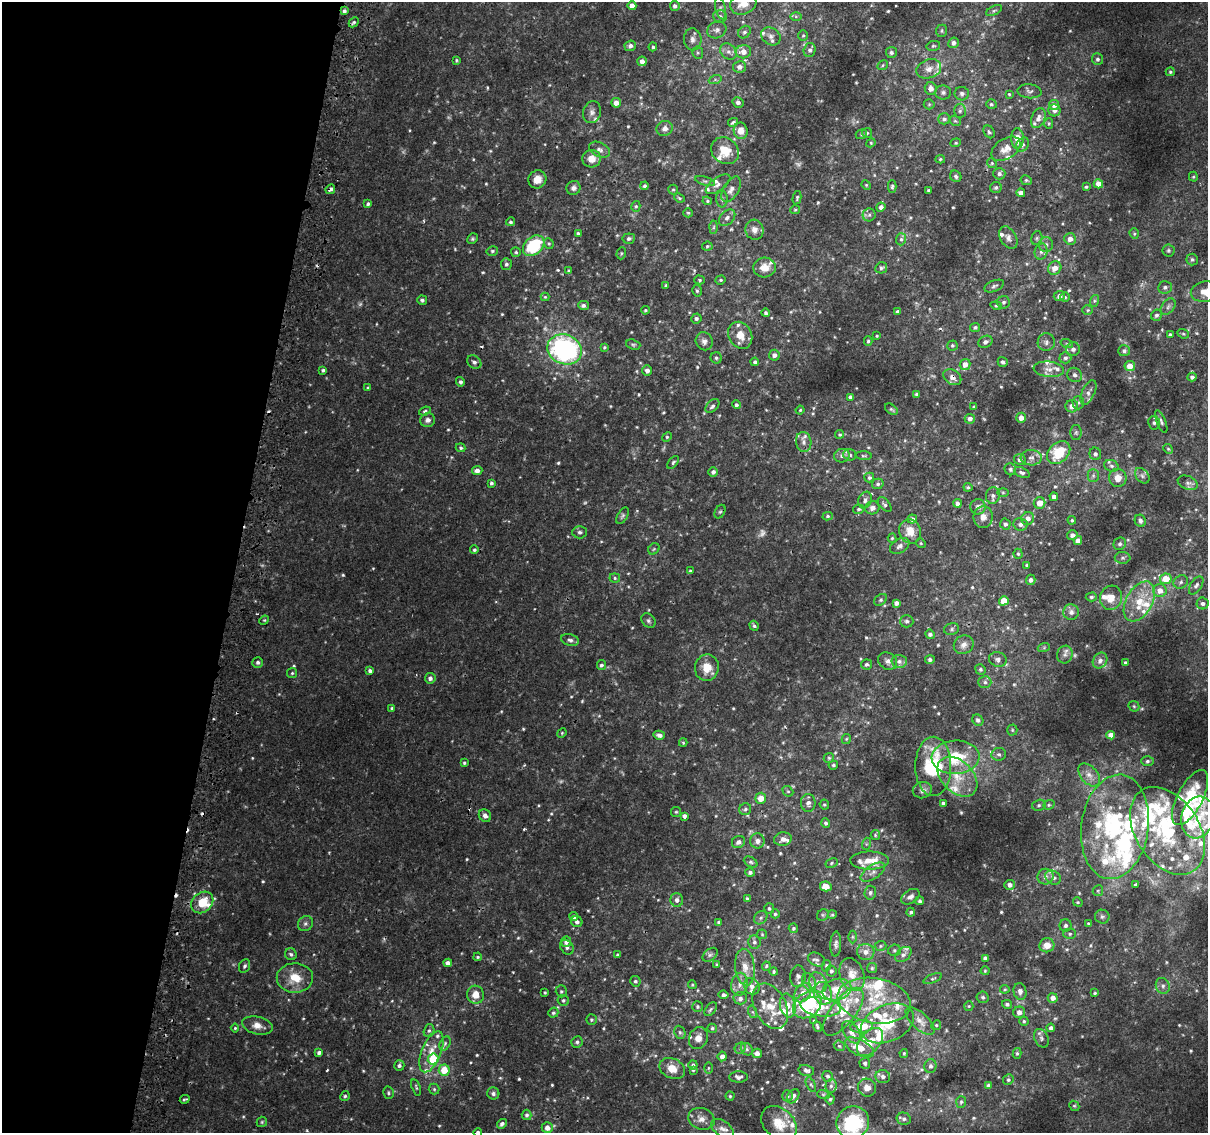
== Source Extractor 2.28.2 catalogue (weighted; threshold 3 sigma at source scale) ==
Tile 9 of 4 x 4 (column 1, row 3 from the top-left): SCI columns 46-1251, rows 1438-2568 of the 4924 x 5194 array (HDU 1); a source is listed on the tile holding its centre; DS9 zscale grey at full resolution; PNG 1210 x 1135 px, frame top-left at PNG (2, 2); each listed source drawn as its Kron ellipse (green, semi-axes under 4 px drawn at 4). Shown black and unused: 19% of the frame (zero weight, under 2 of 3 exposures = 5% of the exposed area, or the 3 px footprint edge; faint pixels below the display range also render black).
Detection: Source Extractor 2.28.2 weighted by HDU 2 'WHT'; one run over the whole footprint, this tile lists its part. Background 0.00749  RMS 0.0022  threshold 0.00976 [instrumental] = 3 sigma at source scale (4.5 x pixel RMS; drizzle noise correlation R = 1.50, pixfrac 1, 0.0396/0.0396 arcsec/px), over >= 5 px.
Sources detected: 757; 20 too faint to see at this stretch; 9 cosmic-ray / hot-pixel residue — neither listed nor drawn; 94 inside a brighter listed object's ellipse — not listed separately; of the other 634, all 500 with FLUX_AUTO >= 0.243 (the completeness limit of this list) listed and drawn (134 fainter detections not listed), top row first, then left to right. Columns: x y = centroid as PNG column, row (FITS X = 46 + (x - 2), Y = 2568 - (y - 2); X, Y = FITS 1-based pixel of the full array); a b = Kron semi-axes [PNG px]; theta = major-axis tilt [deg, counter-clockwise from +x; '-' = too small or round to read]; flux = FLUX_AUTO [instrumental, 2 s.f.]
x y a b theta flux
743 3 13 11 27 3.1
632 6 4 4 - 1.6
675 6 5 5 - 0.61
721 9 11 5 -78 0.6
344 11 4 4 - 0.6
994 11 8 4 27 0.4
796 16 6 4 0 0.34
720 17 7 6 - 0.69
354 22 5 3 - 0.38
717 30 10 8 27 0.93
942 31 6 5 - 0.36
744 32 7 5 46 0.58
803 35 5 5 - 0.32
771 36 10 8 -34 0.98
693 39 11 9 -86 1.1
954 43 5 5 - 0.77
630 46 6 5 - 0.8
933 46 7 5 14 0.36
653 47 4 3 - 0.35
810 50 7 6 - 0.68
728 51 9 7 -43 0.89
743 52 8 6 10 1.8
891 52 5 5 - 0.56
698 53 6 5 - 0.36
1097 59 6 5 - 0.52
456 60 3 3 - 0.25
642 61 5 4 - 1.1
883 65 5 4 - 0.27
739 67 6 6 - 1.1
929 69 13 9 19 1.6
1170 72 4 4 - 0.32
715 80 6 4 19 0.35
931 88 6 6 - 1.3
1029 91 12 7 -5 0.72
943 92 8 7 - 0.64
962 94 7 6 - 0.66
1009 94 4 4 - 0.26
738 102 5 5 - 0.68
616 103 5 4 - 1.5
929 104 5 5 - 0.31
991 104 5 4 - 0.34
1054 105 5 5 - 1
1054 110 6 6 - 0.87
960 111 7 6 - 0.53
592 112 11 9 73 1
1038 118 10 6 68 1.2
944 119 6 5 - 0.52
955 121 6 5 - 0.3
733 122 5 4 - 0.44
1049 123 5 4 - 0.3
665 128 8 7 - 0.99
741 131 8 7 - 2
989 132 7 5 -56 0.4
867 133 5 5 - 0.32
861 134 6 4 23 0.34
1017 138 10 6 -89 2.4
871 143 5 4 - 0.25
956 143 5 4 - 0.27
1023 145 8 6 57 0.6
1006 149 16 10 33 2.1
599 150 11 7 -26 0.91
725 151 14 12 -39 4.1
591 159 9 9 - 2.1
940 159 5 4 - 0.29
992 163 5 4 - 0.3
999 174 6 5 - 0.7
956 176 6 5 - 0.42
1193 177 5 4 - 0.29
537 179 9 8 - 2.1
1026 180 6 4 -26 0.33
705 181 10 4 -17 0.48
718 184 14 6 36 0.97
1098 184 5 4 - 1.7
866 185 5 4 - 0.27
645 186 4 4 - 0.44
892 186 6 4 88 0.39
1086 187 4 4 - 0.26
573 188 7 7 - 0.77
996 188 5 5 - 0.43
330 189 5 4 - 0.61
731 189 14 7 60 1.3
673 190 5 4 - 0.28
928 190 3 3 - 0.27
1021 193 4 4 - 1.1
679 198 5 4 - 0.3
797 198 7 4 78 0.34
722 199 8 6 -89 0.6
707 201 5 4 - 0.24
368 204 4 3 - 0.43
636 206 5 4 - 0.3
881 207 4 4 - 0.87
795 210 5 4 - 0.25
688 213 4 4 - 0.28
869 215 6 6 - 0.52
727 218 10 6 46 0.81
510 222 4 4 - 0.38
713 227 6 4 88 0.37
754 230 10 9 - 1.4
578 234 4 4 - 0.4
1134 234 5 4 - 0.28
1008 238 12 8 -59 1
1037 238 7 5 78 0.42
472 239 5 5 - 0.36
629 239 6 5 - 0.55
901 239 6 5 - 0.48
1070 239 6 5 - 1.5
549 243 6 4 -69 0.31
1046 245 7 7 - 0.78
534 246 12 8 42 12
707 246 5 4 - 0.34
1168 250 6 6 - 0.37
492 251 6 4 15 0.42
516 252 5 5 - 0.36
1041 252 8 6 75 0.81
621 253 6 4 71 0.27
1192 259 6 5 - 0.45
506 264 6 5 - 0.48
764 267 11 10 - 2.5
881 268 6 5 - 0.48
1055 268 7 6 - 1.8
569 271 4 3 - 0.37
700 280 5 4 - 0.27
721 280 5 4 - 0.3
666 286 3 3 - 0.34
994 286 10 5 22 0.56
1165 287 7 6 - 0.62
697 291 6 4 -74 0.32
1205 291 14 10 11 3
1059 296 5 5 - 1
545 297 4 4 - 0.25
1065 297 5 4 - 0.34
422 300 5 4 - 0.44
1094 301 6 4 72 0.33
1004 302 6 6 - 0.51
583 305 5 4 - 0.59
996 306 6 4 -19 0.26
1168 307 9 6 51 0.62
645 310 4 3 - 0.27
1088 310 5 5 - 0.33
898 312 4 3 - 0.56
766 313 4 4 - 0.41
1156 315 6 5 - 0.64
696 318 5 5 - 0.52
975 327 5 4 - 0.4
1183 334 6 4 -21 0.31
740 335 14 11 -59 2.7
1170 335 4 3 - 0.43
877 336 4 3 - 0.24
704 341 9 8 - 0.98
868 341 5 3 - 0.34
985 342 7 5 26 0.64
1046 342 9 8 - 0.84
1067 344 6 4 -19 0.32
633 345 7 5 -19 0.36
952 345 5 5 - 0.31
604 347 4 3 - 0.28
565 349 17 14 -21 41
1073 349 7 7 - 0.9
1124 351 6 5 - 0.55
774 355 5 5 - 0.9
716 358 5 5 - 0.42
1065 358 6 5 - 0.57
474 362 8 6 -38 0.72
755 362 4 4 - 0.49
1003 362 5 5 - 0.46
965 364 6 5 - 1.7
1130 366 5 5 - 2.2
1049 369 15 7 -6 1.5
323 370 4 3 - 0.41
647 371 5 5 - 1
1075 375 8 6 -39 0.78
952 377 10 7 -35 1.2
1192 377 4 4 - 0.56
460 382 5 4 - 0.5
368 388 4 3 - 0.25
1088 392 13 6 65 0.93
917 394 4 3 - 0.55
851 397 4 4 - 0.71
1078 403 6 5 - 0.46
736 405 4 4 - 0.43
712 406 8 5 45 0.56
1072 406 6 6 - 1.3
974 407 4 4 - 0.35
891 409 7 4 -37 0.36
800 410 4 4 - 0.25
425 411 6 4 22 0.35
1021 418 5 4 - 1.3
970 419 5 5 - 0.93
428 420 7 7 - 0.97
1161 422 12 4 -68 0.56
1154 423 7 6 - 0.49
1076 432 7 5 90 0.45
840 434 4 4 - 0.28
667 437 5 4 - 0.27
804 442 10 7 -78 0.96
461 448 5 4 - 0.3
1168 449 5 4 - 0.29
1059 452 13 9 44 7.7
1095 454 6 6 - 0.55
850 455 6 5 - 0.45
842 456 8 6 18 0.79
864 456 8 3 -4 0.27
1031 458 10 7 -3 1.1
1020 459 6 5 - 0.79
673 462 7 4 52 0.39
1111 466 7 5 -21 0.59
1010 469 6 5 - 0.47
477 471 5 4 - 1.2
713 472 5 5 - 0.67
1022 473 8 5 -20 0.57
1093 475 6 5 - 0.48
1142 476 9 6 -51 0.57
869 478 5 5 - 0.46
1118 478 9 9 - 2.3
491 483 3 3 - 0.44
1188 483 10 6 -22 0.78
878 484 6 5 - 0.46
968 487 4 4 - 0.33
1003 493 6 4 -1 0.27
993 496 8 7 - 0.8
1054 497 4 4 - 0.83
865 500 8 6 67 0.82
957 503 4 4 - 0.78
1040 503 6 5 - 2.3
885 505 9 5 -49 0.5
978 507 7 7 - 0.96
872 508 7 6 - 1.1
859 509 6 4 13 0.36
720 512 7 5 61 0.36
622 516 9 5 58 0.47
828 516 5 4 - 0.31
983 517 11 9 80 1.5
1028 518 6 6 - 1.3
912 519 4 4 - 0.75
1072 520 4 4 - 0.32
1140 521 6 5 - 0.68
1005 524 5 5 - 0.6
1020 524 7 6 - 0.9
910 531 12 11 - 2.9
580 532 7 6 - 0.55
1072 535 5 5 - 0.81
892 538 5 4 - 0.28
1078 541 4 4 - 1.1
921 543 5 4 - 0.26
1120 544 6 6 - 0.54
900 546 10 7 31 0.87
654 549 6 5 - 0.32
474 550 4 4 - 0.38
1018 554 5 4 - 0.3
1123 558 8 6 1 0.51
1027 565 4 3 - 0.26
690 571 4 3 - 0.29
615 578 5 4 - 0.31
1166 579 5 5 - 3.5
1031 580 5 4 - 0.72
1181 582 7 6 - 0.53
1196 585 10 5 57 0.67
1160 591 7 6 - 1.8
1091 597 5 4 - 0.41
1111 598 12 11 - 2.7
881 600 7 5 41 0.39
1004 601 5 4 - 3.3
1139 601 22 13 61 5.1
896 603 4 4 - 0.81
1203 603 6 6 - 0.57
1071 612 7 7 - 1
264 620 5 4 - 0.25
648 621 8 6 -47 0.51
907 621 7 6 - 0.52
754 626 5 3 - 0.39
952 629 7 6 - 0.48
930 634 5 4 - 0.62
570 640 9 5 -15 0.65
964 645 10 9 - 1.3
1044 647 6 4 20 0.26
1065 655 9 8 - 0.84
998 659 9 7 -16 0.68
930 660 5 4 - 0.57
888 661 10 8 -33 0.92
899 661 7 6 - 0.74
1100 661 8 6 55 0.98
258 662 5 5 - 0.5
1125 663 4 3 - 0.49
867 664 6 5 - 0.48
601 665 5 4 - 0.47
707 668 13 12 - 3.4
980 669 5 5 - 0.41
370 671 4 4 - 0.56
292 673 5 5 - 0.3
430 678 5 5 - 0.76
985 682 6 5 - 0.59
1134 706 6 5 - 0.28
392 708 4 3 - 0.37
978 720 6 5 - 0.63
1012 730 5 5 - 0.3
562 733 5 4 - 0.25
659 735 6 4 -14 0.84
1111 735 4 4 - 1.7
846 739 5 4 - 0.26
683 743 4 4 - 0.25
999 754 7 6 - 0.62
956 757 24 17 3 8.7
829 758 5 4 - 0.3
1147 761 6 5 - 0.41
464 763 4 3 - 0.3
833 765 5 4 - 0.4
933 766 29 18 -90 15
1089 775 13 8 -49 1.5
957 777 23 15 -45 5.1
922 790 9 8 - 0.85
788 791 6 4 -41 0.29
761 798 5 5 - 2.4
1190 798 30 13 62 6.8
808 803 9 7 -90 1.1
943 803 4 3 - 0.48
824 805 5 4 - 0.3
1039 805 7 5 15 0.41
1049 805 6 4 21 0.31
745 809 6 6 - 0.47
676 812 5 5 - 0.27
485 816 7 6 - 0.78
684 816 4 3 - 0.98
1198 817 21 16 76 6.4
826 823 4 4 - 0.47
1115 827 52 33 82 28
1168 831 48 32 -57 21
875 835 5 4 - 0.27
783 839 9 7 8 1.2
757 841 7 7 - 0.95
738 842 7 6 - 0.86
866 844 6 4 72 0.27
870 861 19 9 -1 3.6
751 862 7 5 -27 0.4
831 863 6 4 30 0.3
750 872 5 4 - 0.49
873 872 14 7 34 1
1045 877 8 7 - 0.97
1053 877 8 6 -33 0.87
1010 885 5 5 - 0.92
1136 885 4 3 - 0.44
826 886 6 5 - 2.7
1098 891 5 5 - 0.34
870 893 7 6 - 0.57
910 897 10 6 32 0.95
747 898 4 3 - 0.28
677 900 7 6 - 0.84
920 901 4 4 - 0.41
202 902 12 9 41 4.6
1078 902 5 4 - 0.26
769 908 5 5 - 0.43
911 912 4 4 - 0.41
775 914 4 4 - 0.33
823 915 6 5 - 0.34
832 915 4 4 - 0.31
574 917 4 4 - 0.88
1102 917 7 7 - 0.58
761 918 7 6 - 0.53
577 922 6 5 - 0.67
719 922 4 4 - 0.37
1088 923 3 3 - 0.26
305 924 8 7 - 0.66
1066 925 6 6 - 0.53
793 928 5 4 - 0.32
762 934 5 5 - 0.26
1070 934 6 5 - 0.41
852 937 6 4 -90 0.33
566 942 5 5 - 0.76
754 942 7 6 - 0.58
836 944 12 5 87 0.7
1047 945 7 7 - 2.1
880 946 6 5 - 0.34
567 947 8 6 -52 0.61
894 950 6 5 - 0.45
866 952 9 8 - 1.4
291 954 6 5 - 0.47
617 955 3 3 - 0.33
710 955 8 5 40 0.58
903 955 9 6 41 0.76
478 957 4 3 - 0.25
985 958 4 4 - 0.77
817 960 9 6 -29 0.69
448 963 4 4 - 0.86
717 964 4 3 - 0.27
245 966 7 5 64 0.47
766 966 4 3 - 0.27
826 966 6 4 78 0.31
745 967 18 10 -84 2.5
872 968 5 5 - 0.3
774 971 4 4 - 0.27
831 971 5 5 - 0.45
985 971 4 4 - 0.26
852 975 17 12 -71 3.1
798 976 11 7 85 0.91
295 978 18 14 -1 4.4
933 978 10 4 22 0.38
635 981 5 5 - 0.38
809 982 9 6 -67 0.83
818 982 10 8 -60 1.3
739 984 11 8 79 1.5
692 985 4 3 - 0.24
752 986 9 7 -55 0.98
1163 986 8 7 - 0.81
1005 989 4 4 - 0.25
837 990 15 10 17 4.3
561 991 6 5 - 0.36
1020 991 8 6 -78 0.92
545 992 3 3 - 0.26
803 993 10 7 57 1.8
823 993 11 9 -69 2.3
1095 993 4 3 - 0.28
475 995 9 8 - 2.2
724 995 5 4 - 0.57
983 997 6 6 - 0.42
740 998 7 6 - 0.68
1053 998 5 5 - 1.2
563 1000 6 5 - 0.39
874 1001 37 22 -10 12
1007 1004 5 4 - 0.49
788 1005 12 8 -77 1.6
807 1005 15 12 38 10
697 1006 5 5 - 0.36
770 1006 24 16 -63 3.9
969 1006 5 4 - 0.26
820 1007 20 9 -8 3.7
711 1009 8 5 50 0.44
753 1012 6 4 -70 0.29
843 1012 28 12 52 4.9
1019 1012 6 5 - 1.1
553 1013 5 5 - 0.41
591 1020 5 5 - 0.35
814 1021 3 3 - 0.24
920 1021 18 8 -44 1.6
1024 1021 4 4 - 0.31
887 1023 28 18 23 8.4
257 1025 15 8 -13 2
936 1025 5 4 - 0.3
817 1026 5 3 - 0.37
861 1026 11 6 5 6.4
235 1028 4 4 - 0.26
712 1028 5 4 - 0.33
1051 1028 4 4 - 0.63
429 1031 6 5 - 0.48
680 1032 7 5 -68 0.46
851 1032 12 7 -55 1.4
698 1038 11 9 67 1.7
1041 1038 10 6 -66 0.71
577 1042 6 5 - 0.51
870 1042 16 9 49 2.9
445 1043 8 5 64 0.45
839 1046 6 5 - 0.33
859 1047 16 8 -27 3.7
740 1048 6 5 - 0.37
747 1049 6 5 - 0.43
431 1052 22 9 68 3.3
319 1053 4 4 - 0.67
757 1053 5 4 - 0.97
904 1053 4 3 - 0.25
1017 1053 5 4 - 0.34
722 1056 5 4 - 0.94
433 1059 6 5 - 8.1
865 1063 5 5 - 0.56
693 1065 4 4 - 0.36
399 1066 5 5 - 0.57
930 1066 7 6 - 0.63
708 1068 6 4 89 0.28
672 1069 13 10 -25 3
444 1070 6 5 - 4
693 1070 4 4 - 0.27
806 1070 8 5 -14 0.63
828 1076 5 5 - 0.43
738 1077 9 5 -1 0.81
883 1077 7 6 - 0.74
1008 1080 5 5 - 0.43
811 1085 8 4 -62 0.35
831 1086 6 5 - 0.49
988 1086 4 4 - 0.69
416 1087 8 4 -72 0.36
867 1088 9 8 - 1.5
434 1089 5 5 - 0.31
388 1093 6 5 - 0.38
493 1093 6 6 - 0.58
823 1094 6 4 -19 0.32
345 1096 5 4 - 0.42
730 1096 4 4 - 0.3
787 1096 5 5 - 0.46
793 1096 8 5 57 0.7
185 1099 5 3 - 0.3
830 1099 5 4 - 0.36
961 1102 6 5 - 0.35
1074 1106 5 4 - 0.29
527 1115 5 5 - 0.47
701 1119 13 10 -17 1.8
904 1119 7 6 - 0.59
262 1122 5 5 - 0.3
853 1122 17 16 - 16
779 1123 20 14 -43 3.9
502 1124 5 4 - 0.59
547 1128 5 5 - 1.4
722 1129 13 7 -35 1.3
478 1132 4 4 - 0.62
Overlapping masked pixels (flux is a lower limit): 4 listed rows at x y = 344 11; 330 189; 952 377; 870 861
Isophote crosses this tile's border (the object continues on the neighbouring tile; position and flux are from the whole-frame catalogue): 4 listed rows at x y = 743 3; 1205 291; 853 1122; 478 1132